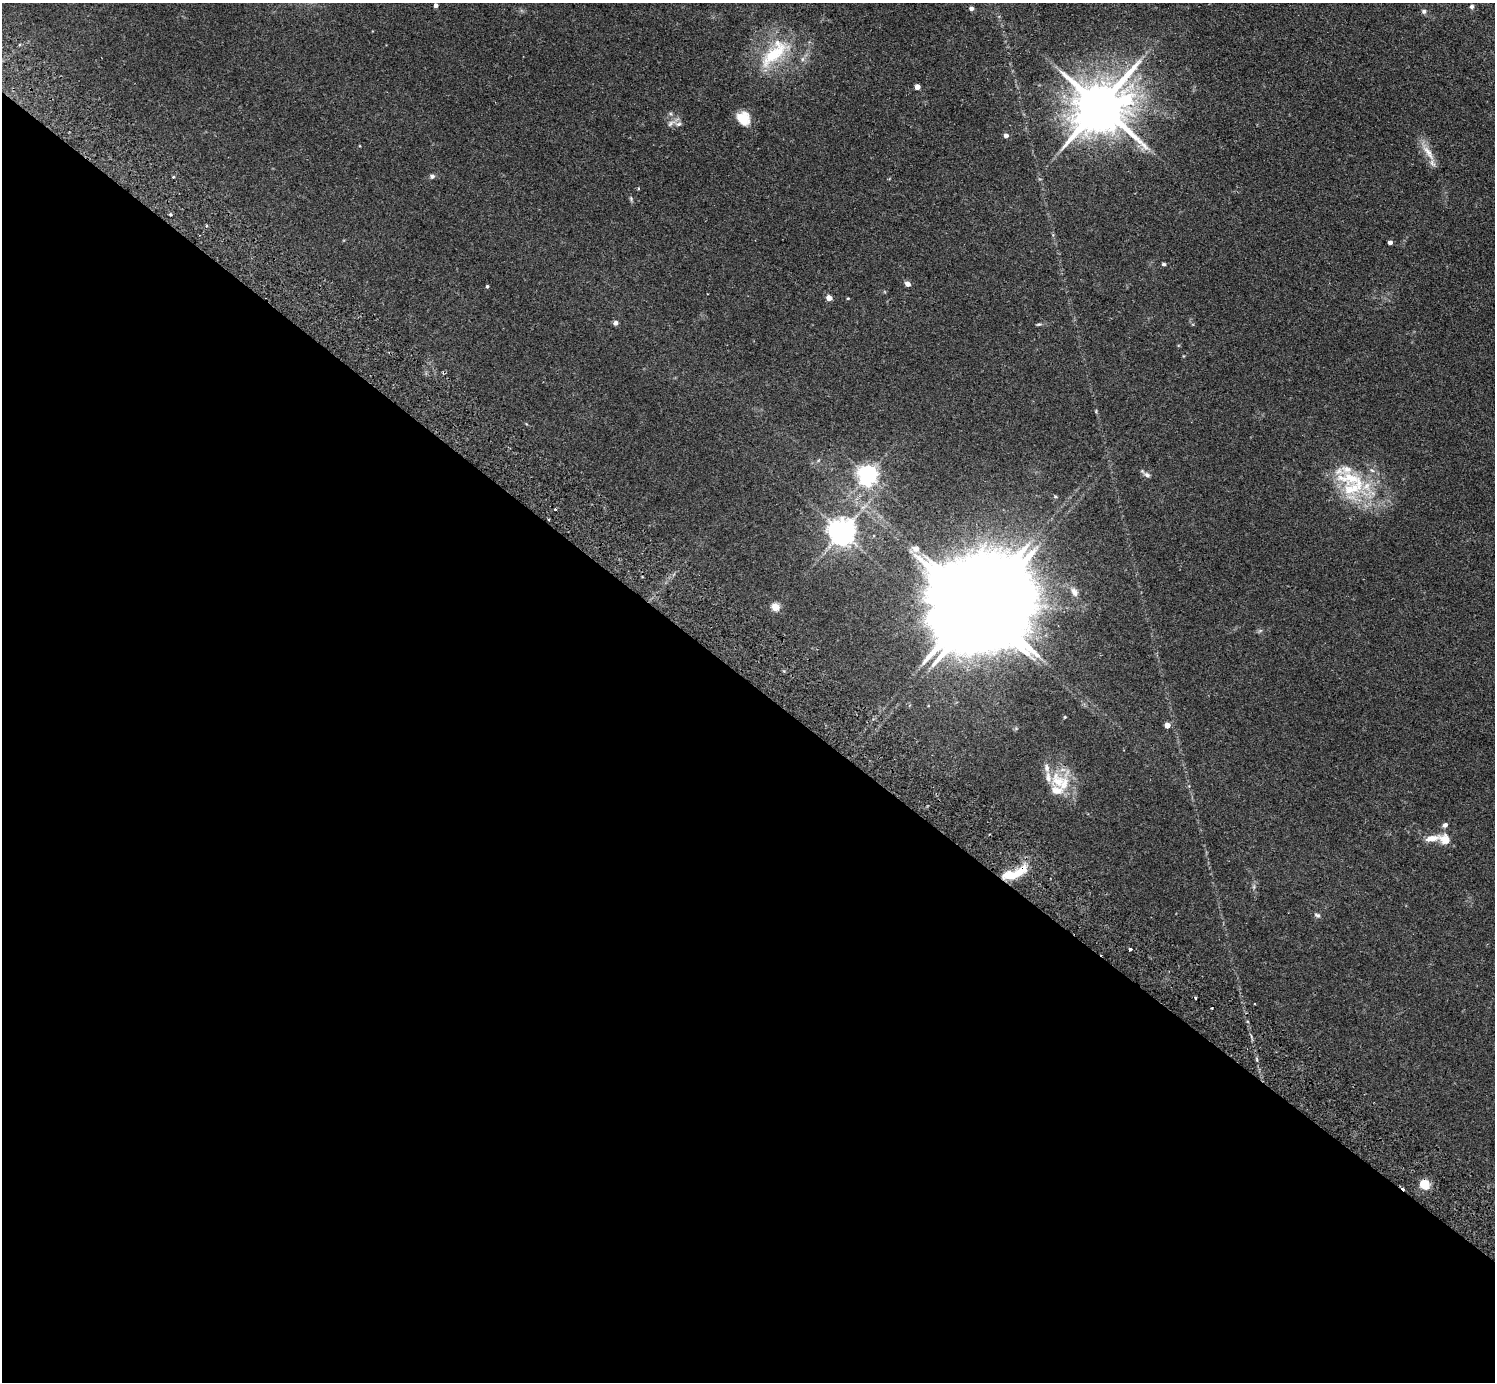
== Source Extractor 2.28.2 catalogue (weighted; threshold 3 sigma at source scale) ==
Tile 14 of 4 x 4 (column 2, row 4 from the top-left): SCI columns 1533-3025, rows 344-1723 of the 6053 x 6064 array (HDU 1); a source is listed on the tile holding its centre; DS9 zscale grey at full resolution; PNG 1497 x 1384 px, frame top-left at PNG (2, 3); no overlay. Shown black and unused: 51% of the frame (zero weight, under 2 of 3 exposures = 3% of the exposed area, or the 3 px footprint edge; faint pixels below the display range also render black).
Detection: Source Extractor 2.28.2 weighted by HDU 2 'WHT'; one run over the whole footprint, this tile lists its part. Background 0.0814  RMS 0.0058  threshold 0.026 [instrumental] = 3 sigma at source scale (4.5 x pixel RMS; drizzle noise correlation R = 1.50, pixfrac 1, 0.05/0.05 arcsec/px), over >= 5 px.
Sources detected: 63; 2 inside a brighter object's white glare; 2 cosmic-ray / hot-pixel residue — not listed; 6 inside a brighter listed object's ellipse — not listed separately; the other 53 listed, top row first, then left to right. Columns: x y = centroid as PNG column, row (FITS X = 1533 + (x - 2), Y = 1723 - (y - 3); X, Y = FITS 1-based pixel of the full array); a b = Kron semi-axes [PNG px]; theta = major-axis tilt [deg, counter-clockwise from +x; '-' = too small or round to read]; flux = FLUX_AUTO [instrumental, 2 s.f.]
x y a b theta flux
436 5 4 4 - 2.1
1472 7 6 5 - 1.1
971 8 4 4 - 2.3
1424 11 7 6 - 1.4
775 53 52 20 45 31
802 59 6 6 - 1.4
917 87 4 4 - 4.8
1100 106 17 14 40 3400
743 118 16 13 -49 9.8
671 123 13 6 32 2.5
1006 136 5 5 - 2.4
1428 152 28 8 -55 6.9
432 176 6 5 - 1.5
173 177 4 3 - 0.52
638 188 4 3 - 0.55
631 199 6 4 -59 0.85
170 214 3 3 - 0.9
1390 242 4 4 - 2.3
1164 264 5 4 - 0.94
908 284 5 4 - 3.5
487 286 4 3 - 0.79
829 298 4 4 - 6.5
848 298 4 3 - 0.5
615 323 6 5 - 1.7
1038 324 7 4 17 0.78
1096 411 5 3 - 0.51
868 475 7 6 - 310
1147 475 9 6 -33 1.7
1351 479 51 23 -19 37
1055 496 5 4 - 0.66
863 507 7 4 18 1.3
555 509 3 3 - 0.91
549 519 3 2 - 0.42
842 532 8 8 - 700
915 549 13 9 19 3.6
642 577 3 3 - 0.56
1074 592 13 8 -56 3.4
775 607 5 5 - 19
973 607 32 19 49 12000
1260 631 7 4 19 0.88
928 706 4 3 - 0.36
1065 717 4 4 - 0.54
1167 725 4 4 - 6
1058 781 27 19 -58 19
1445 825 7 6 - 1.7
1432 838 22 8 12 5.4
1445 840 12 9 -37 7.5
1014 874 35 11 22 17
1254 887 7 4 -72 0.97
1317 915 8 6 -26 1.3
1130 949 3 3 - 1.2
1212 1008 3 2 - 0.64
1425 1185 5 5 - 31
Overlapping masked pixels (flux is a lower limit): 2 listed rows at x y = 1100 106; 1014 874